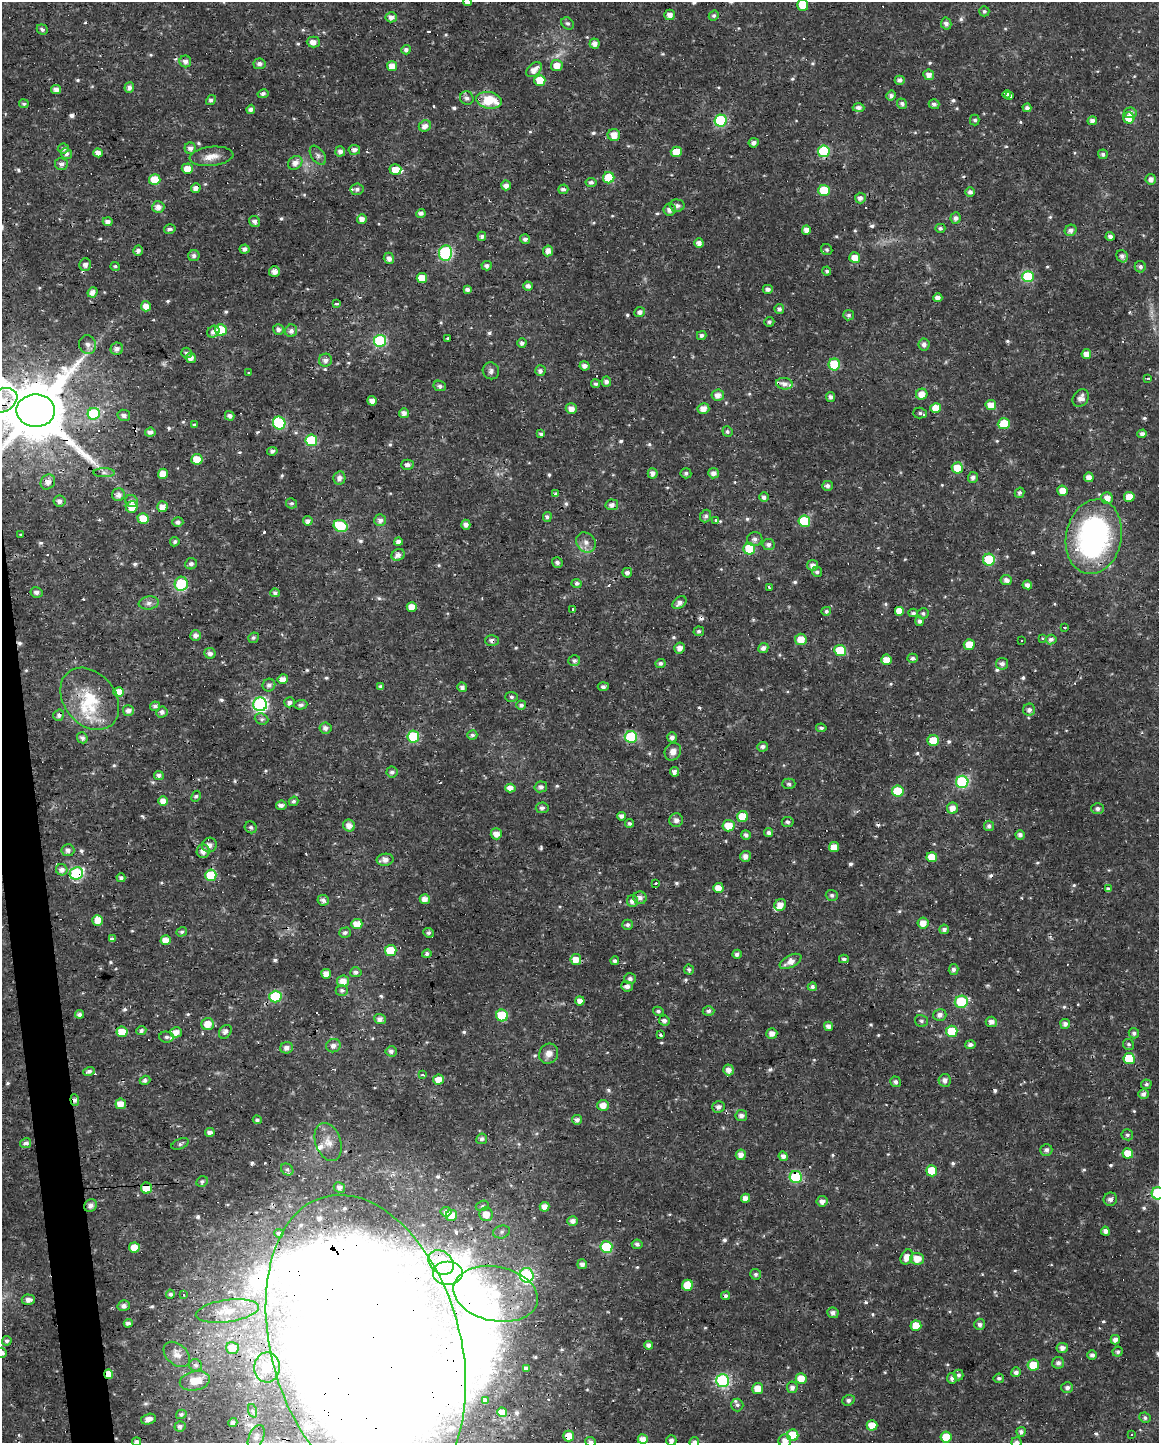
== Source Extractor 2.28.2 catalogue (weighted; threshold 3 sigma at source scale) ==
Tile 7 of 4 x 3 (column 3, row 2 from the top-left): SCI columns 2313-3469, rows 1449-2889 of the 4625 x 4381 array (HDU 1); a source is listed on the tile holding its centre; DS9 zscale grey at full resolution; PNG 1161 x 1445 px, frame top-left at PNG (2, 2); each listed source drawn as its Kron ellipse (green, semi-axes under 4 px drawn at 4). Shown black and unused: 2% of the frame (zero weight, under 3 of 4 exposures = <1% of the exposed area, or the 3 px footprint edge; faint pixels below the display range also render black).
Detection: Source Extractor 2.28.2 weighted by HDU 2 'WHT'; one run over the whole footprint, this tile lists its part. Background 0.0225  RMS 0.0028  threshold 0.0126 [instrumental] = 3 sigma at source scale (4.5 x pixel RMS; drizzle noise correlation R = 1.50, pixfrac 1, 0.0396/0.0396 arcsec/px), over >= 5 px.
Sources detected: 704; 2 too faint to see at this stretch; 14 inside a brighter object's white glare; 26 cosmic-ray / hot-pixel residue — neither listed nor drawn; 15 inside a brighter listed object's ellipse — not listed separately; of the other 647, all 500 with FLUX_AUTO >= 0.595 (the completeness limit of this list) listed and drawn (147 fainter detections not listed), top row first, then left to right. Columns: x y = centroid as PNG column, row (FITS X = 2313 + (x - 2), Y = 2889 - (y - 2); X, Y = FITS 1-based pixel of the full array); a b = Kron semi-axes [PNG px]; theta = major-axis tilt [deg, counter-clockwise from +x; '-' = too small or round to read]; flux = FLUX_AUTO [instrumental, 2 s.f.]
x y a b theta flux
468 2 4 4 - 1.5
803 5 6 5 - 5.2
984 11 5 5 - 0.7
670 15 5 5 - 2
714 16 5 4 - 0.6
391 17 5 5 - 1.4
567 23 7 5 -40 0.65
946 23 6 5 - 1.2
42 29 6 5 - 0.85
313 42 7 5 0 1.7
595 44 5 5 - 1.6
406 50 5 4 - 1.1
185 61 6 5 - 1.2
259 64 6 5 - 1.1
557 65 6 5 - 3
392 66 5 5 - 2.6
534 70 9 6 41 2.5
929 75 5 5 - 1.6
540 80 5 5 - 6.3
900 80 5 4 - 1.2
129 87 5 4 - 1.3
56 89 5 4 - 1.8
263 94 5 4 - 0.81
1007 94 4 4 - 1.1
891 96 5 4 - 1
1010 96 3 3 - 2.4
467 98 7 6 - 1.1
211 100 5 4 - 0.78
489 100 13 8 -9 8.9
24 104 5 4 - 0.67
902 104 5 5 - 1.1
934 104 5 5 - 0.88
859 108 6 4 -1 1.4
1027 108 4 4 - 1.1
251 109 4 4 - 1.1
1130 113 6 5 - 1.2
1129 118 5 5 - 4.2
720 120 6 6 - 24
975 120 5 5 - 0.66
1092 121 4 4 - 1.4
425 126 6 5 - 1.9
614 135 6 6 - 3.1
754 143 5 4 - 1.1
63 148 5 5 - 0.93
190 148 6 5 - 1.3
354 150 5 5 - 1.3
340 151 5 5 - 1.1
824 151 6 6 - 19
676 152 5 5 - 4.7
98 153 5 4 - 2.2
66 154 6 5 - 0.97
1103 154 5 4 - 0.79
318 155 11 6 -54 1.1
212 156 22 9 6 3.4
295 163 8 6 38 1.9
61 164 6 6 - 1.2
187 169 5 5 - 3.3
395 170 6 5 - 4.2
609 178 5 5 - 9.4
1151 179 5 5 - 1.4
155 180 5 5 - 6.3
591 182 5 4 - 0.96
506 185 5 5 - 1.5
196 188 5 4 - 1.7
357 189 6 6 - 0.83
563 189 5 5 - 0.92
824 190 5 5 - 10
970 192 4 4 - 1.2
860 198 5 5 - 1.2
677 206 7 6 - 1.1
158 207 6 5 - 1.7
669 210 6 6 - 1.4
421 213 4 4 - 1.3
955 218 6 5 - 1.2
362 219 5 4 - 1.8
255 221 6 5 - 1.2
108 222 5 4 - 1.5
940 228 5 4 - 0.8
170 229 6 4 13 0.89
806 230 4 4 - 2.1
1071 230 6 5 - 1.3
482 236 4 4 - 1.1
1110 236 4 4 - 0.97
525 239 5 5 - 1
699 243 5 4 - 1.6
244 249 5 4 - 1.2
827 250 6 5 - 0.65
138 251 5 5 - 1.1
548 251 5 5 - 1.9
445 253 7 6 - 36
194 256 5 5 - 1
1122 256 6 5 - 1.2
389 258 6 5 - 1.4
855 258 5 5 - 3.2
85 265 6 5 - 1.2
115 266 4 4 - 0.7
487 266 5 4 - 0.92
1140 267 6 5 - 0.91
827 271 4 4 - 0.66
274 272 5 5 - 2
1028 276 6 5 - 17
422 278 5 5 - 4.9
528 286 5 4 - 1.2
768 289 5 4 - 1
467 290 4 4 - 1
93 292 5 5 - 1.8
938 298 4 4 - 1.3
336 304 4 3 - 0.92
146 306 5 5 - 2.1
779 309 5 5 - 0.97
640 312 5 5 - 1.1
849 315 5 5 - 0.68
769 322 5 4 - 0.68
221 330 6 5 - 11
278 330 5 5 - 1.1
291 331 6 6 - 1.2
213 332 6 5 - 1.2
702 336 5 4 - 1
448 338 3 3 - 1.2
380 341 6 6 - 26
522 343 4 4 - 1
924 344 6 5 - 1.2
88 345 9 8 - 1.5
117 349 6 6 - 1.3
186 353 5 5 - 0.69
1086 354 5 5 - 2.3
191 358 5 5 - 1.9
325 360 6 6 - 1.3
834 364 6 6 - 11
584 366 5 4 - 1.5
491 371 8 8 - 1
540 371 5 5 - 1.1
249 372 3 3 - 2
1148 378 4 2 - 3.7
606 382 5 4 - 1.1
595 384 4 4 - 0.74
784 384 8 5 -8 1.5
440 386 6 5 - 0.92
922 394 6 5 - 2.9
718 395 6 6 - 2
831 397 5 4 - 0.99
1081 398 9 7 52 2
3 400 16 11 30 5.3
372 401 5 4 - 2
991 405 5 5 - 3.4
703 408 6 5 - 2.5
936 408 5 5 - 3.5
571 409 5 5 - 2
36 411 19 16 -1 3100
404 413 5 5 - 1.6
920 413 7 5 -1 0.69
94 414 6 6 - 18
124 415 6 5 - 1
230 416 5 4 - 1.1
279 423 6 6 - 24
194 424 3 3 - 1.2
1004 424 6 5 - 7.5
150 432 5 4 - 1.3
727 432 5 5 - 0.67
541 434 4 3 - 0.66
1142 434 4 4 - 1.3
311 440 6 6 - 13
272 451 5 4 - 1.1
197 459 5 5 - 4.6
407 465 6 5 - 1
957 468 5 5 - 5.1
104 473 10 4 0 0.92
653 473 5 5 - 1.6
686 473 5 5 - 0.78
714 473 5 5 - 1.4
163 474 5 5 - 3.1
973 477 5 5 - 1.2
1089 477 5 5 - 2.2
339 478 7 6 - 1.5
48 482 8 7 - 1.8
827 486 5 5 - 1
1063 491 5 5 - 3.1
1020 493 5 4 - 0.81
556 494 4 3 - 0.78
118 495 6 6 - 1.6
764 497 5 5 - 1
1129 497 5 5 - 4
1107 498 6 5 - 2.4
59 501 6 5 - 1.3
132 501 6 5 - 1.4
291 503 5 5 - 0.6
612 505 6 5 - 1.5
132 507 6 5 - 4.1
162 507 5 5 - 2.3
706 516 6 5 - 0.88
547 517 5 4 - 0.85
143 518 5 5 - 5.4
380 520 6 5 - 1.4
716 520 3 3 - 1
308 521 5 4 - 1.3
804 521 6 5 - 16
178 522 5 5 - 0.98
466 525 5 4 - 1.3
341 526 7 6 - 12
21 534 3 3 - 0.66
1094 537 38 28 78 66
755 539 7 7 - 1.2
175 542 5 4 - 0.62
398 542 4 4 - 1.4
586 542 11 9 -51 1.8
768 544 6 5 - 1.1
749 549 6 6 - 13
398 555 7 5 29 1.6
989 560 6 6 - 15
557 562 5 5 - 0.95
191 564 6 5 - 0.75
813 565 5 5 - 1.5
817 572 5 5 - 0.72
627 573 5 5 - 1.3
1006 580 5 5 - 1.4
577 583 5 4 - 0.76
181 584 7 6 - 13
1027 585 5 4 - 1.3
769 587 3 2 - 2.3
37 592 6 5 - 1.1
275 593 5 4 - 1.1
149 603 10 6 7 1.3
679 603 8 5 38 1.4
412 607 5 5 - 3
573 609 3 3 - 0.76
826 611 5 4 - 0.82
899 611 5 5 - 3.1
913 613 4 4 - 0.75
923 613 6 5 - 0.62
919 621 5 4 - 0.93
1065 627 3 3 - 0.74
699 631 5 5 - 0.73
196 636 5 5 - 1.5
253 638 5 5 - 0.64
1042 638 3 3 - 0.82
801 639 6 5 - 3.8
1051 639 5 5 - 1.2
492 640 7 5 0 1.1
1022 641 3 3 - 0.67
969 644 5 5 - 4.8
680 648 5 5 - 1.8
763 648 5 5 - 1.2
840 650 6 5 - 11
210 653 5 5 - 1.1
913 658 5 4 - 0.96
886 660 5 5 - 3.2
574 661 6 5 - 0.81
660 663 5 4 - 0.82
1002 664 6 5 - 1
283 679 5 4 - 2.7
269 685 6 6 - 0.94
381 687 4 3 - 0.79
462 687 5 4 - 1
603 687 5 4 - 0.76
119 692 5 5 - 4.4
511 697 6 5 - 0.68
90 699 34 25 -51 14
289 702 5 5 - 1.1
260 704 7 7 - 61
301 705 6 5 - 0.84
521 705 5 4 - 0.88
155 706 5 4 - 0.97
1029 710 6 6 - 1.1
128 711 5 5 - 1.7
162 712 6 5 - 1.2
59 715 5 5 - 1.2
261 719 7 5 -21 0.68
325 728 6 5 - 1.2
821 728 5 4 - 0.74
472 735 5 5 - 0.89
413 737 6 6 - 19
631 737 6 6 - 19
672 737 5 5 - 1.2
82 738 6 5 - 1.1
933 741 5 5 - 8.4
763 747 5 5 - 1
673 752 9 8 - 2.1
392 772 5 5 - 0.91
674 772 5 4 - 1.3
159 776 5 4 - 1.1
962 782 6 6 - 30
789 784 7 5 -1 0.71
541 787 6 5 - 1.1
510 788 5 4 - 2
898 791 6 5 - 9.8
196 796 6 4 61 0.65
163 801 5 4 - 2.7
293 801 5 4 - 0.61
281 805 5 4 - 1.3
542 808 6 5 - 0.94
952 808 5 5 - 2.2
1098 809 6 5 - 1
621 816 4 4 - 1.3
743 817 5 5 - 6.4
676 820 7 7 - 1.3
788 822 6 5 - 0.76
630 823 4 4 - 0.64
349 826 6 5 - 2.2
729 826 6 5 - 4.6
989 826 5 5 - 0.89
251 827 6 5 - 0.7
769 833 4 4 - 1
496 834 6 5 - 2.2
746 835 5 4 - 1.1
1020 835 4 4 - 1.2
209 845 7 7 - 1.6
834 847 5 5 - 3.4
68 850 6 6 - 1.2
203 851 6 6 - 1.8
745 856 5 5 - 1.6
932 857 5 5 - 5.6
385 860 8 6 9 1.9
62 870 6 5 - 1.5
76 873 7 6 - 32
211 875 5 5 - 9.8
121 878 4 4 - 0.93
656 884 3 3 - 1.2
718 888 5 5 - 3.2
1108 889 4 3 - 0.64
832 895 6 5 - 0.75
640 898 6 6 - 1.3
425 899 5 5 - 2.2
323 900 6 5 - 1.1
632 901 6 5 - 1.5
780 905 6 5 - 2.7
97 920 5 5 - 3
923 923 5 5 - 2.7
357 924 5 5 - 3.4
628 925 5 5 - 0.72
944 929 5 4 - 1.1
182 932 5 4 - 0.6
345 933 6 5 - 0.75
429 933 5 4 - 0.68
112 939 4 3 - 0.92
166 940 5 5 - 3
391 951 6 5 - 8.1
427 954 5 4 - 0.9
737 954 4 4 - 1
576 959 5 5 - 3
844 959 5 4 - 0.71
615 961 4 4 - 0.83
791 961 12 6 28 2.7
953 969 5 5 - 1
689 970 5 5 - 0.72
356 972 6 5 - 0.83
326 974 5 5 - 2.5
630 979 6 5 - 0.91
343 981 6 5 - 3
627 986 6 5 - 1.2
812 987 4 4 - 0.93
342 990 6 5 - 0.83
275 997 6 6 - 18
580 1001 4 4 - 1.9
961 1002 6 6 - 16
658 1011 5 4 - 0.66
708 1011 6 4 2 1
79 1014 4 4 - 1.1
940 1015 6 6 - 1.5
502 1016 6 6 - 15
380 1019 6 5 - 1.5
664 1021 5 5 - 0.96
921 1021 6 6 - 0.66
991 1022 5 5 - 1.7
208 1024 6 6 - 3.6
1065 1024 5 5 - 1.3
828 1026 4 4 - 1.7
141 1031 5 4 - 0.83
952 1031 6 5 - 8.9
122 1032 5 5 - 4.9
176 1032 6 5 - 2.3
225 1032 7 5 54 1.2
772 1033 5 5 - 2
1134 1033 5 5 - 0.87
661 1035 3 3 - 1.9
166 1037 7 5 -5 0.71
1128 1044 6 5 - 0.61
970 1045 5 4 - 1.2
333 1046 7 6 - 1.5
287 1048 6 6 - 1.5
391 1051 5 5 - 1
549 1054 10 9 - 2.2
1129 1059 5 5 - 11
729 1070 5 5 - 1.6
89 1071 6 3 15 1
423 1075 3 3 - 2.1
438 1079 5 5 - 2.8
145 1080 5 4 - 1.1
945 1080 6 6 - 1.3
896 1082 5 5 - 0.93
1146 1084 5 5 - 0.66
1143 1094 5 5 - 1.3
75 1100 6 4 -83 1.2
121 1104 5 5 - 2.9
603 1105 5 5 - 2.7
718 1107 6 5 - 1
741 1116 6 5 - 1.3
257 1120 4 4 - 0.64
577 1120 5 4 - 1.2
210 1132 5 4 - 1.5
1127 1135 6 5 - 0.71
482 1139 5 5 - 0.85
328 1142 20 12 -70 3.9
26 1143 5 4 - 1.2
180 1144 9 5 23 0.72
1046 1150 6 5 - 0.98
1128 1153 5 5 - 4.2
741 1155 5 5 - 2
783 1156 5 4 - 1.5
287 1169 7 5 -40 0.74
932 1171 5 5 - 9.3
796 1177 6 6 - 24
202 1181 6 5 - 0.78
339 1187 6 5 - 1.2
146 1188 5 5 - 7
1158 1193 6 6 - 28
746 1198 4 4 - 2
1110 1199 7 6 - 1.1
822 1201 5 5 - 1.6
91 1205 7 6 - 1.3
482 1206 7 5 17 0.63
544 1207 5 5 - 1.9
446 1212 5 5 - 1.4
486 1214 7 6 - 4
452 1215 5 5 - 3.8
573 1221 5 5 - 1.4
1105 1231 4 4 - 1.3
501 1232 8 6 16 1
279 1233 4 3 - 0.72
637 1244 5 5 - 0.94
134 1247 5 5 - 4.3
606 1247 6 6 - 16
907 1257 8 5 62 2.8
917 1259 7 6 - 3.4
441 1262 14 11 -40 3.9
582 1264 5 5 - 1.1
448 1274 15 12 0 7.1
756 1274 5 5 - 0.64
527 1275 7 7 - 34
687 1285 5 5 - 5.6
170 1294 4 4 - 0.66
496 1294 43 27 -12 21
184 1295 3 3 - 0.93
726 1296 4 4 - 1
28 1300 6 5 - 1.6
124 1306 6 5 - 1.3
227 1311 32 11 8 6.1
833 1313 6 5 - 1.2
128 1323 4 4 - 1
980 1324 5 5 - 1
916 1326 5 5 - 5.3
1115 1340 5 4 - 1.5
7 1341 5 4 - 0.87
366 1345 154 94 -74 1600
648 1345 4 4 - 1.2
232 1348 6 6 - 4.1
1062 1348 5 5 - 1.6
1118 1352 5 5 - 0.77
2 1353 5 5 - 1.1
177 1354 15 10 -42 2.2
1092 1355 5 4 - 1
1058 1363 6 5 - 1
196 1365 6 6 - 0.69
1033 1365 6 5 - 6.3
267 1367 15 13 87 3.7
526 1368 4 3 - 0.87
1016 1372 5 5 - 1.1
108 1374 5 4 - 5.1
959 1375 5 5 - 0.76
801 1378 5 5 - 4.3
952 1378 5 5 - 1
999 1378 5 4 - 0.62
723 1380 6 6 - 39
195 1381 15 9 11 4.1
792 1387 6 5 - 1.2
758 1388 5 5 - 3.5
1067 1388 6 5 - 1.3
848 1400 6 5 - 0.91
485 1401 4 3 - 0.93
737 1405 6 6 - 0.73
253 1411 7 4 -71 0.6
502 1412 5 5 - 2.7
181 1414 5 4 - 0.72
1145 1418 6 5 - 0.68
148 1419 8 5 16 1.9
233 1423 4 4 - 0.96
872 1425 5 5 - 4.5
180 1426 5 5 - 0.94
1021 1432 5 4 - 1.1
793 1435 6 5 - 10
1131 1435 3 3 - 0.6
569 1436 5 5 - 3.7
256 1437 13 7 66 1.8
946 1437 5 5 - 5.7
643 1439 5 5 - 2.9
671 1441 5 5 - 1.1
785 1441 6 6 - 2.3
137 1442 4 4 - 1.3
591 1442 5 5 - 1.2
694 1442 5 5 - 1.1
1016 1442 5 5 - 0.93
Overlapping masked pixels (flux is a lower limit): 14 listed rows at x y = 196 188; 36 411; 341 526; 1094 537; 492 640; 59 715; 76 873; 438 1079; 75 1100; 796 1177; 146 1188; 366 1345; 108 1374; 569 1436
Isophote crosses this tile's border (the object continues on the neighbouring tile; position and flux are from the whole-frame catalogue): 13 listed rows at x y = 468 2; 803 5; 3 400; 36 411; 1158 1193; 366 1345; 2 1353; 671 1441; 785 1441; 137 1442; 591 1442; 694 1442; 1016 1442